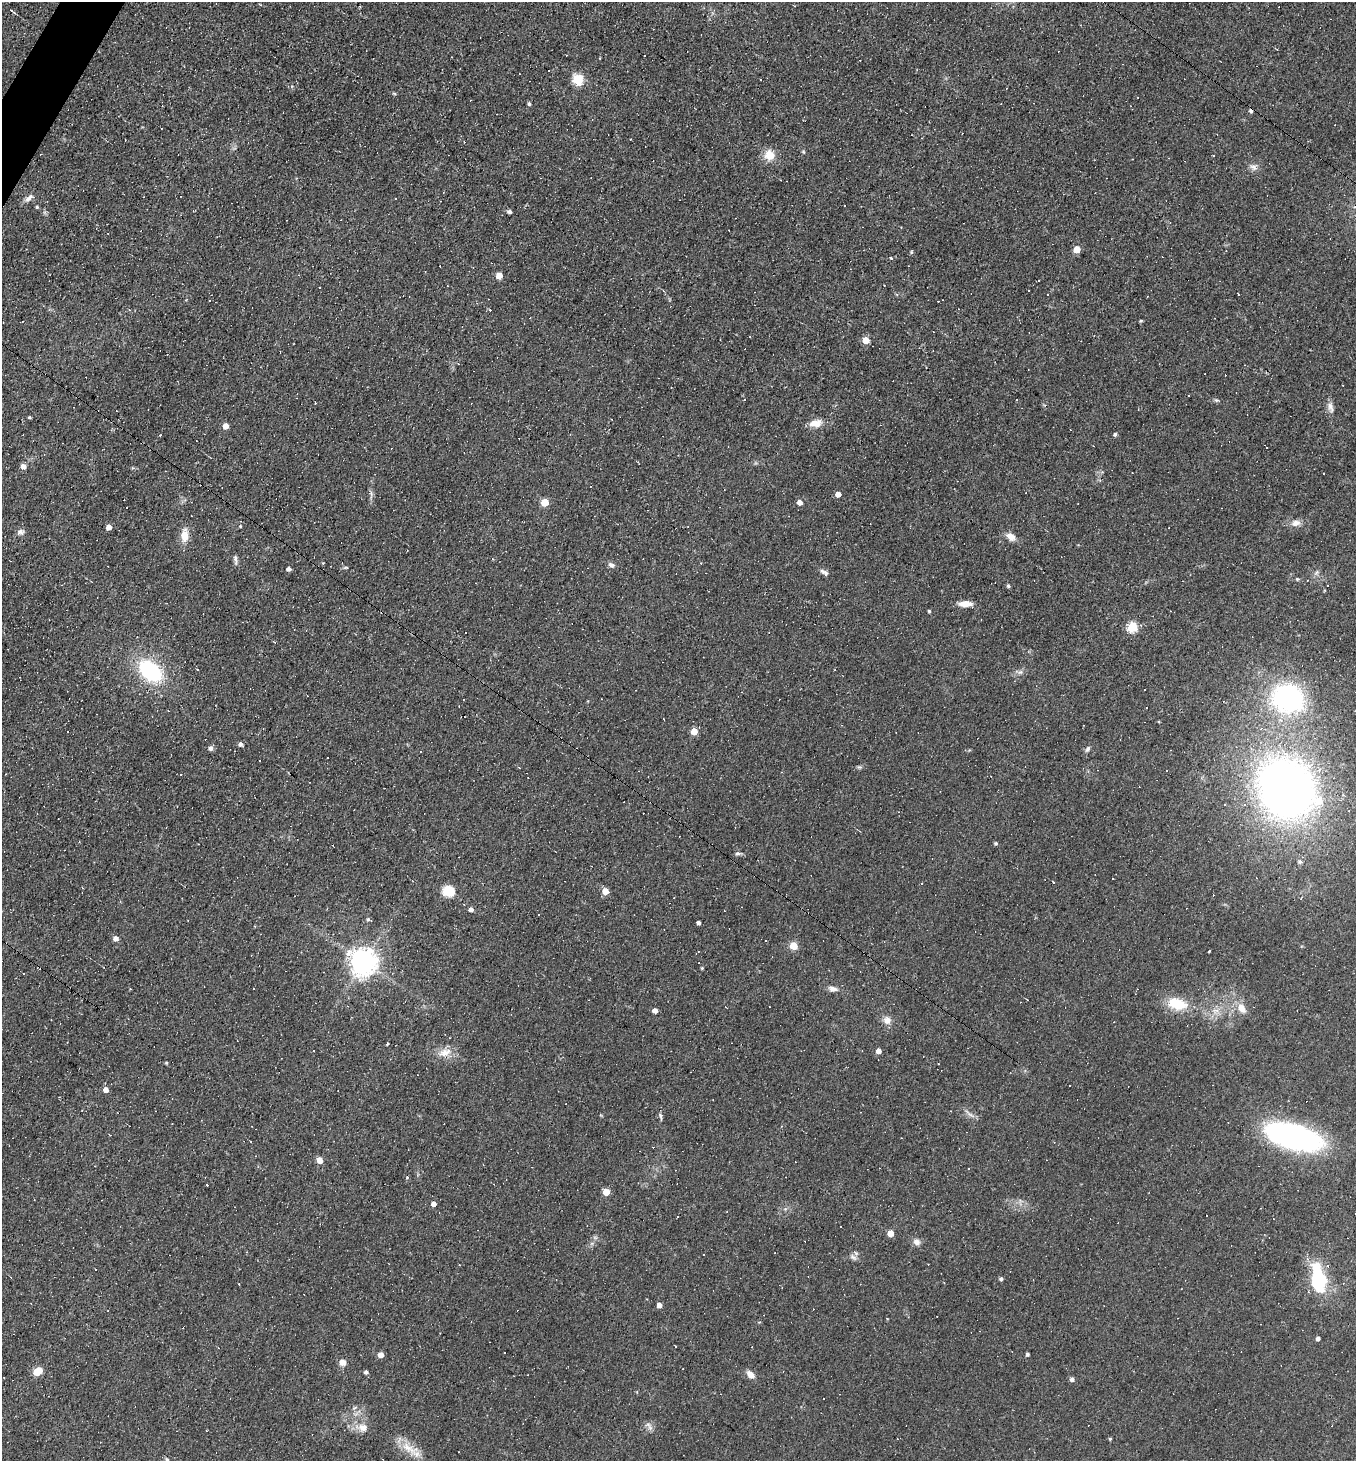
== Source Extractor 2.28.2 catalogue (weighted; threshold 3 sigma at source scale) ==
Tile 11 of 4 x 4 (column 3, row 3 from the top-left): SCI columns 2855-4208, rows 1460-2918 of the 5847 x 5837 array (HDU 1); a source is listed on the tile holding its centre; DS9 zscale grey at full resolution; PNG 1358 x 1463 px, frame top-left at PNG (2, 2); no overlay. Shown black and unused: <1% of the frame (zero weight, under 2 of 3 exposures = <1% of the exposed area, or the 3 px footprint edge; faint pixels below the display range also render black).
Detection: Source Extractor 2.28.2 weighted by HDU 2 'WHT'; one run over the whole footprint, this tile lists its part. Background 0.0353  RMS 0.0078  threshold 0.0353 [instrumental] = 3 sigma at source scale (4.5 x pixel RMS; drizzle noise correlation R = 1.50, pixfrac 1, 0.05/0.05 arcsec/px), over >= 5 px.
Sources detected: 212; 3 inside a brighter object's white glare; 79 cosmic-ray / hot-pixel residue — not listed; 3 inside a brighter listed object's ellipse — not listed separately; the other 127 listed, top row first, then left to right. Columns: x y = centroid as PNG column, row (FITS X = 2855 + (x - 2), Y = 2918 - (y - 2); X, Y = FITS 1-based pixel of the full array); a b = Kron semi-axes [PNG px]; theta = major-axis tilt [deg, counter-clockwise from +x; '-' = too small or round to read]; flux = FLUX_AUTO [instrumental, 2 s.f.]
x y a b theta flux
13 11 9 2 -38 1.1
644 56 3 3 - 29
578 79 6 5 - 58
761 79 3 3 - 8.3
394 93 6 3 -19 0.87
529 104 4 4 - 1.5
1251 111 5 4 - 2.5
592 120 3 2 - 0.46
630 139 3 2 - 0.7
769 155 14 13 - 10
1213 156 2 2 - 0.64
1253 167 11 7 -48 3.5
29 198 14 6 44 3.6
395 198 2 2 - 0.52
37 207 5 4 - 0.91
509 212 4 4 - 2.2
1077 249 5 5 - 13
911 252 5 3 - 1
891 258 3 3 - 14
499 275 5 5 - 9.6
320 287 3 3 - 3
1029 290 3 2 - 1
1048 294 3 3 - 0.81
1141 321 4 3 - 0.95
866 340 5 5 - 14
458 364 4 2 - 0.53
1189 396 3 2 - 0.73
744 399 3 3 - 0.81
1216 400 7 4 -23 1.2
1331 407 16 7 -72 4.3
29 417 3 3 - 1.1
816 423 17 9 9 7.5
225 426 5 4 - 7.2
1115 434 5 4 - 1.5
23 466 5 5 - 5.2
1324 473 3 2 - 0.72
371 493 9 3 -85 1.9
838 494 4 4 - 6.1
545 502 5 5 - 21
799 502 5 5 - 4.9
1296 523 12 8 11 5
109 527 4 4 - 6.2
20 532 10 7 11 2.6
185 536 13 10 89 9.3
1011 537 14 9 -34 5.6
236 559 13 3 89 2.2
611 565 8 6 -29 2.6
288 569 4 4 - 2.9
824 572 13 5 -30 2.7
1297 579 5 4 - 0.83
1328 585 3 2 - 0.88
1008 586 5 4 - 1.2
965 604 15 6 0 8.1
929 611 3 3 - 1.1
1132 627 5 5 - 60
197 669 3 3 - 0.82
151 671 19 13 -41 83
1020 672 8 5 43 2.2
1144 689 2 2 - 0.67
1287 697 32 23 11 110
664 719 3 2 - 0.55
694 731 5 5 - 14
240 744 4 4 - 2.8
211 748 9 5 57 2.4
1087 749 9 5 63 1.9
859 767 6 4 -41 1.1
180 775 3 3 - 2.4
1286 788 49 42 -60 600
996 843 4 3 - 1.4
738 853 8 4 -4 1.8
1300 862 5 5 - 1.7
449 891 14 12 -17 14
605 891 5 5 - 11
471 909 4 4 - 3.3
368 919 5 5 - 1.6
699 923 3 3 - 2
116 938 5 5 - 4.1
766 941 3 2 - 1.2
793 946 5 5 - 23
1209 951 3 2 - 0.7
363 962 8 8 - 970
702 968 4 3 - 0.79
833 989 11 6 -5 3.7
1177 1004 24 13 -14 24
726 1007 3 2 - 0.97
1242 1008 13 9 -54 7.5
655 1011 4 4 - 5.2
887 1020 10 10 - 5.1
387 1044 3 3 - 1.1
314 1050 3 3 - 1.3
878 1051 4 4 - 5
444 1053 18 11 8 9.3
166 1063 4 3 - 0.98
106 1090 5 5 - 5.2
970 1114 16 4 -35 2.9
660 1117 11 3 -73 1.6
1298 1139 53 27 -10 140
251 1141 3 2 - 1.2
320 1160 5 4 - 9.2
606 1192 5 4 - 13
433 1204 4 4 - 4.1
677 1217 2 2 - 0.63
840 1226 2 2 - 0.74
890 1233 5 4 - 12
595 1237 7 4 -19 1.4
917 1242 9 8 - 3.7
853 1257 11 6 -33 2.8
96 1269 3 2 - 0.72
1001 1279 4 4 - 1.8
1319 1279 27 15 -78 60
659 1305 4 4 - 5.7
1318 1338 4 4 - 2.8
675 1346 2 2 - 0.52
505 1353 2 2 - 0.74
1027 1354 3 3 - 1.5
381 1355 4 4 - 7.1
342 1362 9 8 - 4
37 1371 7 5 36 25
366 1372 4 4 - 2.4
750 1374 10 6 -44 5.9
1072 1379 5 4 - 2.6
823 1399 2 2 - 0.63
648 1424 11 6 -24 3.1
363 1428 14 11 -13 7.6
1110 1439 4 3 - 1.1
409 1448 32 11 -29 14
167 1460 6 5 - 1.3
Overlapping masked pixels (flux is a lower limit): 1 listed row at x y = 1251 111
Isophote crosses this tile's border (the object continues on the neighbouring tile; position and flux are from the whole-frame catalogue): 1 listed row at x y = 167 1460